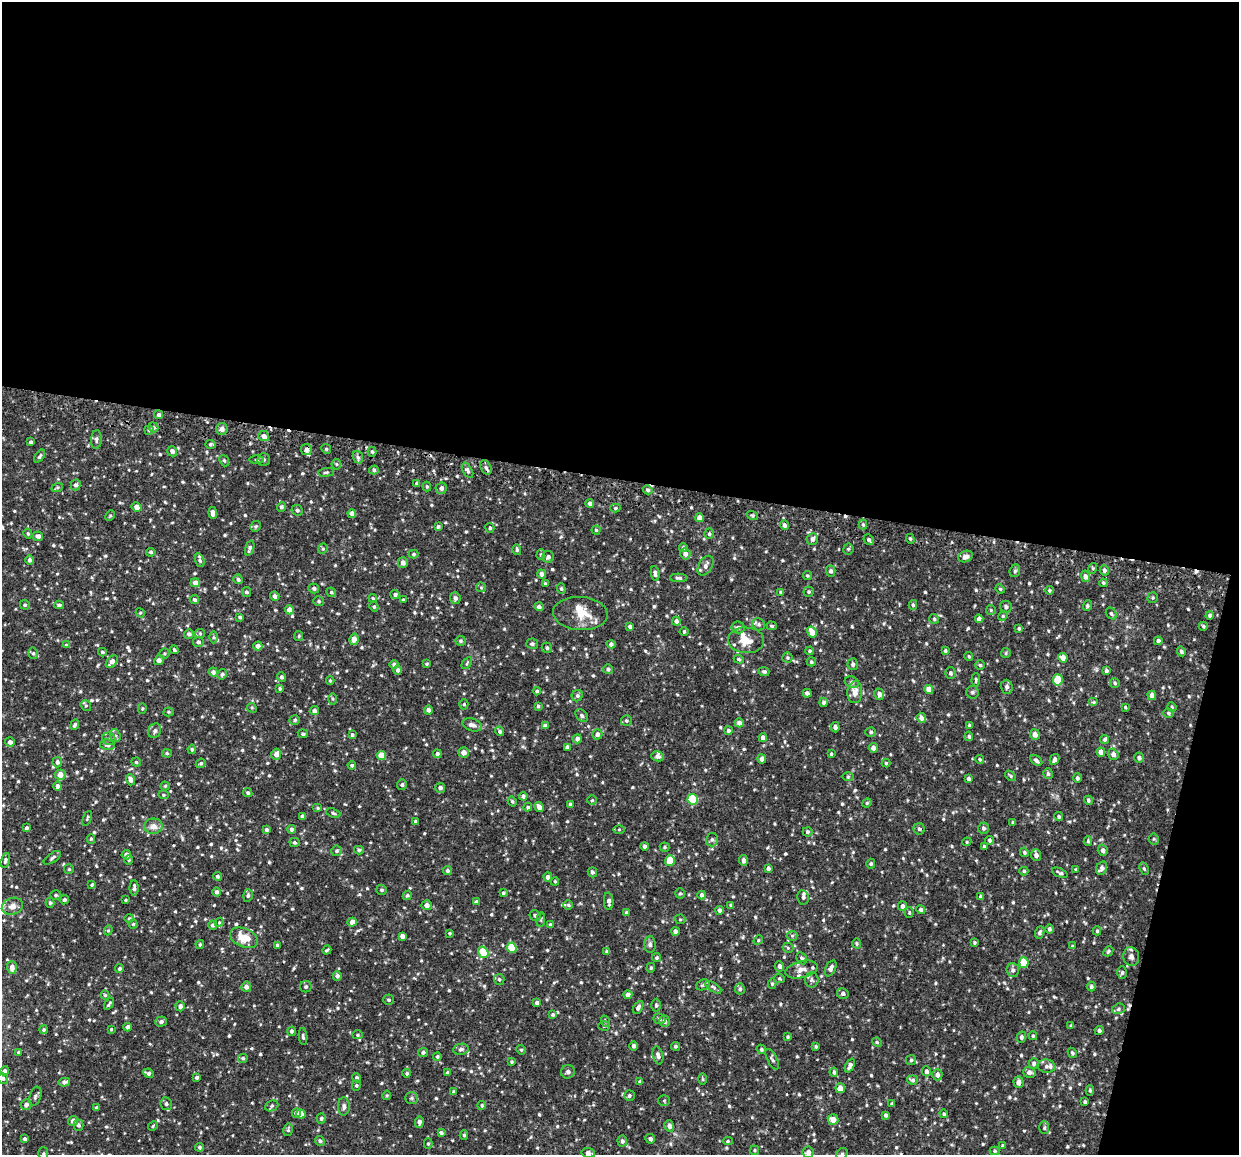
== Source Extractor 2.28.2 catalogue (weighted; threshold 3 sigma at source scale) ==
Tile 4 of 4 x 4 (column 4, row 1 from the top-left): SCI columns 3719-4955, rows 3606-4758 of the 4964 x 5024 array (HDU 1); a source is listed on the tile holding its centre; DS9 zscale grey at full resolution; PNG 1241 x 1157 px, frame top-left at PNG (2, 2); each listed source drawn as its Kron ellipse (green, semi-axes under 4 px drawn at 4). Shown black and unused: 45% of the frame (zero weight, under 2 of 3 exposures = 3% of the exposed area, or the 3 px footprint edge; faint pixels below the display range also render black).
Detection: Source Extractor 2.28.2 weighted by HDU 2 'WHT'; one run over the whole footprint, this tile lists its part. Background 0.0376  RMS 0.0082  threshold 0.0368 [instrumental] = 3 sigma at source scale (4.5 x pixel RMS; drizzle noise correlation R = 1.50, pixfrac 1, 0.05/0.05 arcsec/px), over >= 5 px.
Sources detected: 788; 3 cosmic-ray / hot-pixel residue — neither listed nor drawn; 18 inside a brighter listed object's ellipse — not listed separately; of the other 767, all 500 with FLUX_AUTO >= 0.95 (the completeness limit of this list) listed and drawn (267 fainter detections not listed), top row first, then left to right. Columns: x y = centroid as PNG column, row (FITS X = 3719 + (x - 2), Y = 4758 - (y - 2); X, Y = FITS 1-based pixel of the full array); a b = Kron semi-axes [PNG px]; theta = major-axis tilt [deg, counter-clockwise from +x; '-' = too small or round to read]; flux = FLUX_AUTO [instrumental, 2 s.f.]
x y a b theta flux
159 415 4 4 - 1.5
153 427 5 5 - 1.8
222 429 6 6 - 3.3
149 430 5 4 - 1.2
264 436 5 5 - 4
96 439 9 5 85 2.1
31 442 3 3 - 1.3
211 444 5 4 - 1.3
326 449 5 4 - 1.2
306 450 5 5 - 3.7
172 451 5 5 - 3
372 452 5 4 - 1.7
40 456 7 4 54 1.5
358 457 6 5 - 1.9
257 460 7 3 -1 1.1
264 460 6 6 - 1.7
224 461 6 4 -67 1.2
336 464 5 5 - 1.1
486 467 7 5 -63 2.1
374 470 5 4 - 1.3
468 470 8 4 -62 1.9
326 472 8 4 6 1.4
417 483 4 4 - 1.8
76 485 5 5 - 2.1
427 487 5 4 - 1
57 488 6 4 19 1
441 488 5 5 - 2.8
648 490 5 4 - 1.7
590 503 4 4 - 2.6
137 507 5 4 - 4.6
281 507 5 4 - 1.6
615 508 5 4 - 1.2
297 510 6 5 - 1.9
213 513 6 4 -84 3.8
352 514 4 4 - 4.3
752 515 6 3 -17 1
110 516 5 4 - 1
699 518 4 4 - 5.6
784 525 5 4 - 2.5
863 525 5 4 - 1
256 526 5 5 - 1.6
438 527 3 3 - 1.4
490 528 5 4 - 1.3
596 530 4 4 - 1.1
28 534 5 4 - 1.2
709 534 5 4 - 1.6
38 536 5 4 - 3
812 539 6 5 - 3.2
910 539 5 4 - 1.1
869 540 5 5 - 1.8
250 548 8 4 72 2
683 548 4 4 - 1.5
323 549 5 4 - 1.1
848 549 5 5 - 1.1
517 550 5 4 - 1.1
151 552 5 4 - 1.4
413 554 5 4 - 1.2
685 554 6 5 - 3.2
541 555 5 4 - 1.1
548 557 6 5 - 2.3
966 557 7 5 24 3.7
29 560 5 4 - 2.3
200 560 7 4 -73 1.3
403 563 5 5 - 3.5
705 566 11 6 60 4.1
1093 568 5 3 - 1
1104 570 5 4 - 2.2
831 571 5 4 - 2
1015 571 6 5 - 1.5
655 573 7 4 -82 2.3
541 574 4 4 - 3.3
807 576 4 4 - 1.2
1085 576 6 4 -76 3.5
679 578 8 4 -2 1.9
238 579 5 4 - 1.9
195 583 5 4 - 4.2
545 583 4 3 - 1.3
1103 583 4 4 - 1.4
481 587 5 4 - 0.99
314 588 5 5 - 2.1
561 588 5 4 - 1.2
1000 589 5 4 - 0.95
1049 590 4 4 - 1
246 592 5 4 - 1.7
331 592 5 4 - 1.3
781 592 4 4 - 1.3
809 592 5 5 - 1.2
395 594 5 4 - 1.9
275 596 5 4 - 2.4
373 598 4 3 - 1.1
455 598 6 5 - 2.6
1153 598 6 5 - 1.1
194 600 5 4 - 1.9
403 600 3 3 - 1.4
319 601 5 5 - 1.2
25 605 5 4 - 1.4
59 605 5 3 - 1.3
913 605 5 4 - 1.2
1087 606 5 4 - 1.5
374 607 5 4 - 1.1
539 607 5 4 - 2.6
1006 607 6 5 - 2.1
289 610 4 4 - 6.8
991 610 5 5 - 1.1
140 613 5 4 - 1
580 613 27 16 -4 15
1111 614 6 4 -51 1.6
1210 615 4 4 - 2.4
1003 616 5 4 - 1.1
240 617 3 3 - 1.6
934 619 5 5 - 1.4
979 619 4 4 - 3.7
676 621 4 4 - 2.7
759 624 6 6 - 1.9
772 626 5 4 - 1.1
1203 626 4 4 - 1.2
630 627 4 4 - 2.7
738 627 6 6 - 2.1
1019 628 4 4 - 1.2
684 631 4 3 - 1
812 632 6 4 -58 9.9
200 633 5 4 - 0.95
189 634 5 4 - 2.1
299 636 5 4 - 0.97
213 637 6 4 90 1.1
354 639 6 4 81 5.8
746 640 18 13 -4 12
460 641 5 5 - 1.4
1158 641 4 4 - 1.9
198 642 5 5 - 1.8
532 644 6 5 - 1.9
611 644 4 4 - 2.2
66 645 4 4 - 1
258 646 4 4 - 4.1
547 648 5 5 - 1.5
174 650 4 3 - 1.3
810 651 4 4 - 1.1
945 651 3 3 - 1.1
1181 651 5 4 - 1.7
102 652 4 3 - 1.1
33 653 6 4 -75 1.5
1006 653 5 4 - 1.1
164 654 5 5 - 1.1
969 656 4 4 - 0.96
787 658 5 5 - 1.3
1063 658 5 4 - 5.7
739 659 5 4 - 1.1
159 660 5 4 - 3.4
112 662 7 5 49 4.5
811 662 4 4 - 1.3
467 663 7 3 54 0.95
394 664 4 4 - 1.9
427 664 4 3 - 0.97
853 664 6 5 - 1.8
980 665 5 5 - 1.2
608 669 5 5 - 1.9
398 670 4 4 - 2.3
1106 671 4 4 - 1.9
213 672 4 4 - 2.8
764 672 5 4 - 1.4
951 673 5 5 - 1.6
222 674 5 4 - 1.4
281 677 5 4 - 1.9
976 680 6 3 87 1.1
1058 680 5 5 - 20
330 681 4 4 - 0.97
852 682 7 5 -22 1.7
1115 683 5 5 - 1.2
1007 687 7 6 - 2.5
280 688 4 4 - 1.2
929 689 5 4 - 6.8
537 691 4 4 - 1.4
855 692 11 7 85 6
972 692 6 6 - 1.6
807 693 4 4 - 2.3
879 694 6 5 - 3.4
1152 695 5 4 - 5.6
577 696 6 5 - 1.6
332 699 6 4 -89 1
824 702 4 4 - 2.4
1093 702 5 4 - 0.97
464 704 5 4 - 1.1
86 706 6 4 -52 1.1
538 706 4 4 - 1.1
1125 707 3 3 - 0.96
1172 707 5 4 - 1
142 708 5 4 - 0.96
252 708 5 4 - 0.98
428 710 4 4 - 2.2
314 711 4 4 - 2.3
169 712 5 4 - 0.95
1169 713 5 4 - 1.4
582 715 7 5 -49 1.7
921 718 5 4 - 3.5
295 720 5 4 - 1.7
626 721 5 5 - 1.4
739 723 4 4 - 3.9
75 725 5 4 - 1.6
472 725 10 6 -18 3
969 725 4 4 - 1
545 726 4 4 - 3.3
835 727 5 4 - 2.2
155 731 7 6 - 2.2
500 731 5 4 - 1.7
728 731 4 4 - 1.7
871 732 5 4 - 1.4
303 734 5 4 - 1.4
597 734 5 5 - 3.3
1035 734 5 5 - 4.1
352 735 4 4 - 1.3
115 736 6 5 - 1.6
969 736 4 4 - 1.6
763 738 4 4 - 3.1
109 739 7 6 - 1.9
577 739 5 4 - 2.4
1105 739 5 4 - 1.5
10 742 5 5 - 2.7
107 745 7 5 -11 2
567 747 4 4 - 2.2
873 748 5 4 - 3.5
192 749 4 4 - 1.3
464 752 5 5 - 3.8
1101 752 5 4 - 5
167 753 5 4 - 1.2
276 754 5 5 - 4.7
437 754 4 4 - 1.9
831 754 4 3 - 1
1113 754 5 5 - 3
381 755 4 4 - 12
657 756 6 5 - 2.5
1139 758 5 5 - 2.2
762 759 4 4 - 3.5
980 759 4 3 - 1.1
1055 759 6 4 62 2.3
1036 760 6 4 -34 1.8
57 762 5 5 - 2.4
136 762 5 4 - 1.1
201 763 5 4 - 1.2
886 763 4 4 - 0.97
352 765 4 3 - 1.5
1048 774 5 4 - 1.7
60 775 5 5 - 7.7
1010 776 6 4 -39 1.2
848 777 6 4 1 1.1
1077 778 4 4 - 1.7
968 779 4 4 - 1.8
130 780 5 4 - 3.5
402 784 5 5 - 1.8
57 786 4 4 - 3.4
165 786 4 4 - 0.97
440 788 5 5 - 2.8
248 793 5 4 - 1.4
163 795 5 4 - 0.99
523 796 4 4 - 1.8
693 799 5 5 - 42
592 800 5 4 - 1.2
1088 800 5 4 - 1.4
512 801 5 4 - 1.2
867 803 5 4 - 1
570 804 4 4 - 0.97
528 807 4 4 - 1.2
539 807 5 4 - 3.7
318 808 5 4 - 0.98
333 813 7 4 -18 1.3
303 816 4 3 - 1.9
1059 816 4 4 - 1.4
87 818 8 3 67 1.1
415 821 3 3 - 1.1
1013 822 3 3 - 1.2
153 826 9 7 3 5.5
26 828 3 3 - 1.6
983 828 6 5 - 2
292 829 4 4 - 2.6
619 829 5 4 - 1
919 829 5 5 - 1.6
266 830 4 4 - 1.7
807 832 5 4 - 1.5
91 839 5 4 - 1.2
1154 839 5 5 - 1.1
712 840 7 6 - 1.9
989 840 4 4 - 1.4
1088 841 5 3 - 1.1
294 842 5 4 - 1.2
967 842 5 4 - 0.98
644 846 4 4 - 1.8
665 847 5 4 - 1.1
984 847 4 3 - 1.8
359 850 5 4 - 1.1
1103 850 6 5 - 2.6
337 851 5 5 - 1.5
1024 852 5 4 - 1.4
126 855 5 4 - 4.2
1036 855 6 5 - 3.2
52 858 10 4 35 1.9
5 860 7 4 75 1.7
129 860 5 4 - 1
670 860 5 5 - 14
743 860 5 4 - 2
871 864 5 4 - 1.3
768 868 4 3 - 2
1102 868 7 5 61 2.8
1144 868 6 4 -63 1.2
69 869 5 5 - 1.1
1076 869 4 3 - 0.99
447 870 4 4 - 1.8
1024 871 4 4 - 1.1
592 872 5 4 - 1.5
1060 873 8 3 -23 1.5
217 876 4 4 - 1.4
548 877 4 3 - 2.7
555 881 4 3 - 0.96
92 885 3 3 - 1
134 888 8 4 -90 2.3
381 890 5 5 - 1.4
216 892 4 4 - 2.2
503 893 4 3 - 1.4
680 893 5 4 - 1
56 895 5 4 - 1.5
248 895 6 5 - 1.6
407 895 5 4 - 1
702 895 4 4 - 2.7
981 896 4 4 - 1.5
803 897 7 5 -82 2.2
64 900 4 4 - 1.7
125 900 3 3 - 1
609 901 9 4 -85 3.1
477 902 4 4 - 2.6
50 903 5 4 - 1.2
427 905 5 5 - 3.2
568 905 4 4 - 1.1
731 905 3 3 - 1.5
12 906 11 8 18 4.7
902 906 5 4 - 2.3
921 909 4 4 - 2
719 910 4 4 - 2
627 913 4 4 - 1.7
909 913 5 4 - 1
535 915 5 5 - 2
129 918 4 4 - 0.96
680 919 5 5 - 1.1
541 920 7 3 85 1
219 922 5 4 - 0.95
352 922 5 4 - 4.5
133 924 4 4 - 0.95
550 924 4 3 - 1.3
213 925 4 4 - 2.4
1049 929 4 4 - 1.6
108 930 5 4 - 0.99
675 931 4 4 - 2.7
1097 931 4 4 - 1.3
1040 932 6 4 67 1.9
449 933 3 3 - 0.98
402 936 4 4 - 3.5
792 936 5 5 - 1.1
244 938 15 9 -23 13
758 940 5 4 - 0.96
974 942 3 3 - 1.1
857 943 5 4 - 1
200 944 4 3 - 1.1
650 944 8 5 -89 1.9
277 945 3 3 - 1.3
1072 946 4 4 - 1
512 948 5 5 - 22
788 948 5 5 - 1.2
327 950 5 2 - 1.2
1108 951 5 4 - 1.2
483 952 6 5 - 18
607 952 4 4 - 2
1131 957 9 8 - 3
657 958 4 4 - 1.3
802 958 6 5 - 1.6
1024 963 5 4 - 15
780 966 5 4 - 2.5
12 967 6 5 - 3.9
119 968 4 4 - 1.7
651 968 5 4 - 0.98
831 968 8 5 63 3.3
801 969 16 8 13 6.4
1013 970 7 6 - 2.5
1122 973 6 5 - 1.6
337 976 5 4 - 2.1
779 978 5 4 - 1.1
499 979 5 5 - 1.5
811 980 7 7 - 1.9
772 984 5 4 - 1.2
703 985 7 5 21 1.4
1091 986 5 4 - 1.7
246 987 5 4 - 3.7
306 987 6 5 - 1.6
713 987 9 4 -34 1.5
740 989 5 5 - 1.5
843 993 5 5 - 2.2
105 995 4 4 - 1
628 995 4 4 - 3.7
388 1000 5 5 - 1.2
537 1003 4 3 - 1.9
109 1004 6 3 56 1.4
656 1005 6 4 90 1.3
180 1006 5 4 - 3
638 1007 7 4 60 3
1118 1009 6 5 - 1.9
553 1015 3 3 - 1.3
659 1019 6 5 - 1.8
605 1021 6 3 -72 0.95
664 1021 5 5 - 2.8
161 1022 6 5 - 2.3
604 1026 5 4 - 1
1071 1026 4 3 - 1.4
128 1027 4 4 - 2.9
111 1029 3 3 - 0.98
43 1030 4 4 - 1.2
291 1031 4 4 - 1.5
1099 1031 4 4 - 2.1
357 1035 5 4 - 1.1
303 1036 8 4 -84 1.6
1033 1036 4 3 - 1
788 1037 4 4 - 1
1021 1037 5 4 - 2
877 1042 5 4 - 1.1
633 1046 4 4 - 2.4
675 1046 4 4 - 1.4
816 1046 3 3 - 1.1
461 1049 8 5 9 2.1
761 1049 5 4 - 1.3
521 1050 5 4 - 1
18 1052 4 3 - 0.96
423 1052 5 4 - 1.7
1072 1053 5 4 - 1.2
658 1055 9 5 -76 2.7
437 1056 4 4 - 1.2
243 1058 5 4 - 1.3
772 1059 11 4 -62 1.8
911 1060 5 5 - 1.4
512 1062 3 3 - 1.2
1034 1063 5 5 - 1.8
850 1065 7 4 64 3.6
1046 1066 9 6 -10 2.5
5 1071 4 4 - 2.4
926 1071 5 4 - 2.6
568 1072 7 6 - 2
834 1072 4 4 - 1.9
1029 1072 6 5 - 3.1
148 1073 5 4 - 2.1
407 1073 4 4 - 1.2
447 1073 4 3 - 2.1
937 1075 5 5 - 3
197 1077 4 3 - 1.5
3 1078 5 5 - 1.9
357 1078 5 4 - 1.1
703 1079 6 4 -89 0.96
913 1080 6 4 -7 1.6
64 1082 6 4 12 2.7
640 1082 4 4 - 1.7
1018 1082 6 5 - 4.5
356 1085 5 4 - 1.1
840 1088 5 4 - 5.9
1090 1090 5 4 - 1.2
454 1092 4 4 - 1.2
387 1095 5 4 - 0.97
35 1096 10 5 72 2.1
629 1096 5 5 - 1.7
412 1098 6 5 - 1.5
664 1100 5 5 - 1.1
1085 1102 3 3 - 1.1
166 1104 6 6 - 1.9
892 1104 4 3 - 0.97
26 1105 5 5 - 3.1
482 1105 4 4 - 1.2
272 1106 7 5 23 1.3
344 1106 9 6 89 2.7
96 1108 4 3 - 1.4
296 1113 4 4 - 3.4
301 1114 5 4 - 5.3
944 1114 4 4 - 1.1
886 1115 4 3 - 1.8
321 1118 5 4 - 1.6
833 1120 5 5 - 6.8
73 1121 5 4 - 3.1
419 1122 6 4 87 3.1
78 1125 5 5 - 2
153 1126 5 3 - 0.97
669 1126 5 5 - 3.1
1044 1128 6 5 - 1.7
288 1130 6 5 - 1.1
441 1133 4 4 - 1.6
464 1135 4 4 - 1.2
25 1139 4 4 - 1.6
650 1139 5 5 - 2.4
320 1141 5 4 - 1.8
622 1141 5 5 - 2.3
728 1141 5 4 - 1
428 1144 5 4 - 1.1
1003 1146 4 4 - 1.8
200 1147 4 4 - 1.5
754 1150 5 4 - 1
994 1151 5 4 - 1.1
808 1152 5 5 - 3.6
43 1153 6 5 - 1.2
588 1153 7 5 -8 3.6
842 1154 6 5 - 1.4
Isophote crosses this tile's border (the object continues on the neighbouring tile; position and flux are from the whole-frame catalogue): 5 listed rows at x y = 3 1078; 808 1152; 43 1153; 588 1153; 842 1154